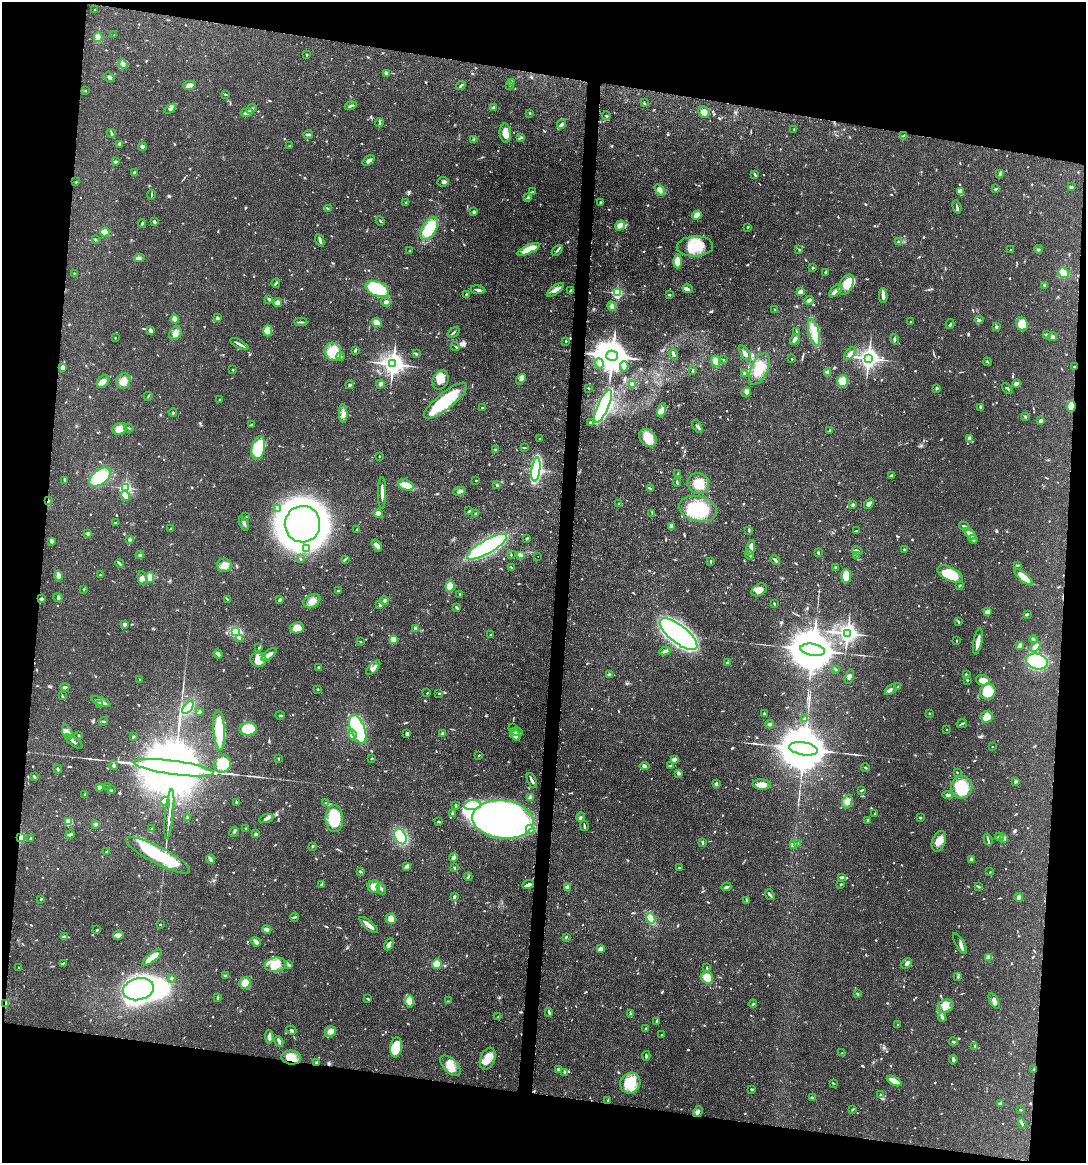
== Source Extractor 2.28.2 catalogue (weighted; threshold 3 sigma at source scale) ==
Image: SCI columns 117-4451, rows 3-4646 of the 4681 x 4647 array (HDU 1 of 3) = the unmasked area's bounding box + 8 px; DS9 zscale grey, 4 x 4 block average (1 PNG px = mean of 4 x 4 image px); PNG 1088 x 1165 px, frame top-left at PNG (2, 2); each listed source drawn as its Kron ellipse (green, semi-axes under 4 px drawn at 4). Shown black and unused: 19% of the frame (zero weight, under 3 of 4 exposures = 1% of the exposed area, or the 3 px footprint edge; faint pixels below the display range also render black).
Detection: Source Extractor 2.28.2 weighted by HDU 2 'WHT'. Background 0.0544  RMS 0.0033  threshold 0.0148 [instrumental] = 3 sigma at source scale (4.5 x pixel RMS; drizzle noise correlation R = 1.50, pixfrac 1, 0.05/0.05 arcsec/px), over >= 5 px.
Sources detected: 1140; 3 too faint to see at this stretch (4 x 4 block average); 9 inside a brighter object's white glare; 8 cosmic-ray / hot-pixel residue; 3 long thin detections or spike segments (spike, bleed or trail) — neither listed nor drawn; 23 coinciding with a brighter row at this scale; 63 inside a brighter listed object's ellipse — not listed separately; of the other 1031, all 500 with FLUX_AUTO >= 1.61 (the completeness limit of this list) listed and drawn (531 fainter detections not listed), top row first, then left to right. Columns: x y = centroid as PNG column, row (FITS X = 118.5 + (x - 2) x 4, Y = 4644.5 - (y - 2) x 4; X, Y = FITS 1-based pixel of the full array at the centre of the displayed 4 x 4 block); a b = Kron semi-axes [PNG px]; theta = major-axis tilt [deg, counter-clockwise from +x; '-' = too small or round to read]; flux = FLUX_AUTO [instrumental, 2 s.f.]
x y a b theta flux
95 10 2 2 - 2.7
114 35 3 2 - 2.2
98 37 5 4 - 6.8
307 55 2 2 - 2.7
123 64 5 3 - 4.9
386 73 3 2 - 6.5
109 77 6 2 -43 4.3
512 82 3 2 - 1.6
189 85 6 3 11 11
461 85 5 2 - 3.4
509 85 2 2 - 2.7
85 91 2 2 - 2
225 94 2 2 - 1.9
644 103 3 2 - 1.8
351 106 6 2 16 3.3
493 107 4 3 - 4.5
170 109 6 4 40 5.6
251 109 6 3 41 5.9
704 112 6 5 - 12
247 113 6 3 10 11
529 113 2 2 - 2.5
606 116 4 2 - 1.8
380 123 4 2 - 2.8
562 124 5 3 - 4.4
794 129 3 2 - 2.1
111 133 4 2 - 3.2
505 133 9 6 -86 18
308 135 5 2 - 3.1
904 136 4 2 - 2.2
520 138 3 2 - 2.1
474 139 3 2 - 2.6
119 144 3 2 - 2
290 146 2 2 - 2.9
142 147 4 3 - 6.9
368 161 7 3 38 7.1
115 162 3 2 - 2.8
135 173 3 2 - 5.1
1000 173 4 2 - 2.4
755 175 4 2 - 3
76 182 2 2 - 1.8
443 182 5 4 - 6.3
1071 187 4 2 - 3.5
996 189 2 2 - 4.1
660 190 6 4 -53 8.3
533 191 3 2 - 1.7
961 192 3 2 - 28
151 195 5 2 - 1.9
528 197 4 2 - 2.1
406 202 2 2 - 2.5
601 202 2 2 - 3.2
957 207 7 2 -74 3.7
328 209 3 2 - 2.1
474 212 3 2 - 5.9
697 215 5 4 - 16
380 221 5 2 - 2.5
154 222 4 2 - 5.9
142 224 4 2 - 2.7
620 225 5 3 - 20
748 227 3 2 - 2
429 229 12 7 59 91
105 232 5 4 - 30
95 239 3 2 - 2.6
320 240 6 2 -69 5.1
898 242 2 2 - 1.8
695 246 18 10 3 57
529 249 12 4 25 36
799 249 3 2 - 1.8
1038 249 4 2 - 3
557 250 6 2 46 4.1
1010 250 2 2 - 1.6
409 251 2 2 - 1.8
139 258 5 3 - 5
677 261 7 4 89 35
813 268 2 2 - 3.5
825 272 3 3 - 2.3
74 273 2 2 - 1.8
1063 273 6 4 -41 68
276 283 5 2 - 3.1
846 284 11 6 60 39
1044 285 3 2 - 4.5
377 289 12 7 -24 140
688 289 5 3 - 5.2
478 290 7 2 -9 6.5
555 290 10 4 36 12
571 291 3 2 - 4.7
836 291 8 3 47 6.8
801 292 3 3 - 17
617 293 2 2 - 260
466 295 4 2 - 2
669 295 3 2 - 3
883 296 7 3 89 11
269 299 4 2 - 2.4
809 300 4 2 - 7
386 302 5 4 - 5.2
277 303 4 3 - 8.5
612 306 5 3 - 5.8
775 310 3 2 - 1.9
217 318 2 2 - 17
175 319 4 3 - 21
979 320 4 3 - 4.1
301 322 6 2 -3 3.3
910 322 2 2 - 2.3
377 323 5 3 - 19
950 324 5 2 - 2.8
1022 324 6 5 - 40
996 327 3 2 - 3.7
150 330 2 2 - 9
268 331 5 4 - 49
797 331 3 2 - 1.7
454 332 6 2 38 2.8
814 332 13 5 -75 25
175 333 7 5 57 11
1047 334 3 2 - 1.8
1053 337 4 3 - 5
115 338 2 2 - 1.7
895 339 5 2 - 2.4
795 340 6 3 54 7.3
566 341 2 2 - 1.7
239 344 10 2 -29 6.8
455 346 4 2 - 1.7
355 350 3 2 - 4.1
333 352 9 8 - 59
745 353 9 4 -60 8
416 354 2 2 - 4.1
850 354 8 4 51 8.3
674 355 6 2 -67 4.6
340 356 4 2 - 4.6
612 356 6 5 - 5200
868 358 4 3 - 1300
792 359 2 2 - 1.7
724 360 2 2 - 1.8
716 361 6 4 -64 19
987 362 4 2 - 2.1
599 363 5 4 - 6.4
393 364 4 3 - 1800
624 366 5 4 - 6.8
62 367 3 3 - 13
1074 367 2 2 - 2.5
759 369 16 8 66 40
232 370 2 2 - 3.3
693 371 3 2 - 1.8
744 373 2 2 - 9.6
828 373 2 2 - 34
521 379 6 3 51 5.1
440 380 10 7 66 29
123 381 8 7 - 17
842 381 5 5 - 41
103 382 7 5 54 12
1016 383 4 2 - 10
380 384 4 3 - 6.4
349 385 4 2 - 3.4
633 385 3 2 - 12
588 388 2 2 - 1.9
937 388 3 2 - 3.8
1007 389 6 2 -42 2.4
746 392 5 3 - 5.3
148 396 4 2 - 2
220 400 3 2 - 2.2
445 401 27 8 39 130
603 406 18 5 66 740
1071 406 5 4 - 43
482 407 3 2 - 1.6
981 407 3 2 - 7
662 410 7 4 79 9.1
173 413 4 2 - 2.5
343 414 9 4 -86 11
1025 417 3 2 - 4.7
1040 421 4 2 - 4.5
591 423 3 2 - 5.4
252 424 3 2 - 2.2
697 426 7 2 -60 5
129 428 5 2 - 1.7
120 429 8 5 23 22
830 430 2 2 - 3.6
648 438 10 7 -47 45
969 438 4 3 - 6.1
540 439 3 2 - 1.7
258 448 12 6 78 89
524 448 3 2 - 1.7
495 449 3 2 - 2.2
379 456 2 2 - 2.4
536 469 12 4 82 360
678 474 3 2 - 2.7
891 475 3 2 - 3.1
100 477 12 7 39 80
64 480 3 2 - 1.8
476 480 2 2 - 1.9
677 482 4 2 - 3.1
698 483 11 10 - 28
406 485 8 5 -20 25
497 485 2 2 - 5
125 488 2 2 - 330
650 488 3 2 - 2.1
459 491 6 2 14 4.3
382 493 16 2 -89 11
125 496 5 4 - 8.2
48 500 2 2 - 2
619 504 3 2 - 2.6
869 504 5 4 - 7.2
853 505 3 3 - 2.7
277 509 3 2 - 1.9
698 509 19 12 -13 92
469 511 3 2 - 1.8
378 513 5 4 - 6.9
652 513 4 2 - 1.9
476 514 3 3 - 3.3
246 517 3 2 - 1.7
116 523 3 2 - 1.7
244 524 7 2 -65 6.2
302 524 18 18 - 2000
964 526 5 2 - 2.7
671 527 4 3 - 13
171 529 3 2 - 2.6
357 529 3 2 - 1.8
857 530 4 2 - 1.9
749 531 3 2 - 1.8
88 534 4 3 - 2.9
970 534 7 3 -43 16
527 538 3 2 - 2.7
973 539 5 3 - 5
130 540 2 2 - 6.9
51 541 2 2 - 11
377 545 7 3 -55 11
487 547 23 6 30 380
751 547 7 3 81 22
307 549 2 2 - 2
904 550 3 2 - 2.1
857 551 5 3 - 5.1
818 552 2 2 - 3.7
140 555 4 3 - 2.7
511 555 3 2 - 1.8
520 555 4 3 - 5.8
749 555 5 3 - 4.6
856 555 3 2 - 2
538 556 2 2 - 1.6
300 559 2 2 - 3.6
345 559 3 2 - 2
775 560 5 2 - 5.8
711 562 4 2 - 1.9
120 563 4 2 - 3.1
225 565 7 7 - 17
1018 565 3 2 - 1.7
511 568 3 2 - 2.5
836 568 2 2 - 4.1
950 574 14 6 -25 77
58 575 5 3 - 13
100 575 3 2 - 2.4
846 576 7 5 90 40
150 577 5 4 - 24
1023 577 11 3 -40 41
142 578 7 5 -80 8.8
960 585 3 2 - 2.9
450 586 5 4 - 35
84 589 2 2 - 2.1
759 590 8 5 32 20
338 591 2 2 - 1.7
460 594 2 2 - 3.7
58 598 4 3 - 3.9
41 599 2 2 - 13
227 599 2 2 - 1.7
280 600 3 2 - 6.2
312 601 9 6 29 15
384 601 4 2 - 5.5
774 604 3 2 - 1.7
380 605 3 2 - 7
457 608 4 2 - 3.5
987 612 2 2 - 35
1027 614 3 2 - 1.9
958 622 4 2 - 2.5
125 624 2 2 - 22
297 628 7 5 8 25
416 628 2 2 - 23
236 632 4 3 - 73
847 633 4 3 - 1200
490 634 2 2 - 1.7
679 634 23 9 -38 1100
239 638 4 2 - 3.4
394 639 3 2 - 42
1034 639 4 2 - 3.8
957 641 3 2 - 1.6
978 641 13 3 80 17
360 642 2 2 - 1.9
1019 646 3 2 - 17
259 647 4 2 - 1.7
1035 647 5 3 - 11
813 650 12 6 -10 15000
665 651 6 3 11 4.9
218 654 5 3 - 5.7
269 654 9 3 37 14
258 660 8 7 - 32
1037 661 11 7 -13 180
727 663 2 2 - 3.4
319 667 2 2 - 2.6
373 668 9 2 47 7.4
836 669 3 2 - 2.2
966 674 2 2 - 4.2
609 675 3 2 - 3.6
849 676 7 3 77 5.7
140 679 3 2 - 1.6
967 680 3 2 - 2.1
983 680 7 5 -15 21
65 687 4 3 - 4.5
898 687 4 3 - 2.4
317 689 2 2 - 6.2
890 690 6 3 43 6
988 692 8 7 - 53
427 693 2 2 - 1.9
439 693 3 2 - 3.2
62 696 3 2 - 1.8
101 702 10 3 -22 15
100 705 4 2 - 1.7
188 708 7 4 52 85
200 711 2 2 - 8.6
764 713 2 2 - 2.1
929 713 2 2 - 1.7
280 715 5 2 - 2.2
987 717 6 6 - 26
805 718 3 2 - 2.3
103 721 4 2 - 2.9
770 724 4 3 - 7.2
962 724 5 2 - 3.1
513 728 3 2 - 3.2
248 729 9 6 -1 110
358 729 15 7 -69 250
219 730 20 6 -86 83
947 730 2 2 - 2.4
67 732 8 4 -62 12
517 732 5 3 - 5.2
443 733 3 2 - 3.8
407 734 4 3 - 4.8
78 735 2 2 - 3
352 735 5 3 - 6.8
515 735 6 2 -53 5.8
133 737 3 2 - 3.2
74 742 10 2 -37 5.3
992 747 2 2 - 2.5
804 749 15 6 -9 18000
479 755 3 2 - 1.8
372 758 3 2 - 2
278 759 2 2 - 2.1
674 759 4 2 - 10
222 764 9 8 - 49
114 765 4 2 - 3.3
644 766 5 4 - 4.5
670 766 3 2 - 4.9
865 767 4 2 - 1.9
174 768 40 7 -8 61000
57 769 4 2 - 2.6
957 772 2 2 - 2.4
678 773 4 3 - 5.4
34 776 3 2 - 2.6
532 780 8 2 -64 6.8
1015 781 4 3 - 2.9
716 784 4 2 - 3
762 784 9 5 -4 20
99 787 2 2 - 26
108 787 3 2 - 1.6
962 787 11 10 - 75
111 790 2 2 - 7.7
862 790 3 2 - 3.2
85 795 4 2 - 2.1
948 795 5 3 - 5.5
530 798 4 2 - 11
165 801 4 4 - 11
236 802 2 2 - 5.8
326 802 3 2 - 1.6
847 802 7 5 64 11
456 805 3 2 - 2
473 805 8 5 6 17
453 813 3 2 - 6.2
169 814 25 2 84 15
875 814 3 2 - 2.5
581 817 4 3 - 3.3
187 818 3 2 - 2.3
266 818 7 3 18 6.6
920 818 3 2 - 1.8
334 819 13 9 -89 94
503 819 30 19 -5 740
868 820 3 2 - 2.1
68 822 4 4 - 21
439 822 4 2 - 1.9
96 824 4 2 - 2.6
584 826 5 2 - 2.6
246 828 2 2 - 3.2
151 829 3 2 - 1.7
530 829 4 3 - 5.1
234 832 5 3 - 3.5
70 834 4 2 - 5.9
256 834 3 3 - 3.7
400 836 8 5 -66 120
999 837 4 3 - 3
20 838 3 2 - 18
1003 838 3 2 - 1.9
30 839 3 2 - 2.8
988 839 6 2 -72 3.2
939 841 11 6 69 19
702 843 4 2 - 3.4
797 843 2 2 - 1.8
793 845 2 2 - 30
313 847 2 2 - 1.7
107 852 3 2 - 3
158 855 36 8 -27 160
454 857 4 3 - 8.5
210 859 5 2 - 9
971 859 3 2 - 4.1
407 866 4 3 - 6.6
454 867 4 2 - 2
680 867 2 2 - 2.4
360 872 4 2 - 2.8
990 872 2 2 - 2.4
468 877 4 2 - 2.6
842 877 3 2 - 5.7
841 884 2 2 - 1.9
321 885 4 2 - 2.5
528 885 6 3 20 9.9
374 886 6 6 - 20
567 887 4 2 - 14
726 887 5 2 - 4.3
979 887 4 2 - 3
381 889 6 2 -59 4.6
770 895 6 2 -52 6.6
454 897 3 2 - 4.7
1019 897 4 4 - 5.6
41 899 3 2 - 2.5
747 900 2 2 - 1.6
295 917 4 2 - 2.6
651 918 5 4 - 32
391 919 5 5 - 21
160 925 2 2 - 2.3
369 925 11 2 -40 18
267 929 4 3 - 8.4
97 930 3 2 - 1.8
118 935 5 4 - 9.4
64 937 4 2 - 7.8
566 937 3 2 - 2.2
256 942 5 2 - 10
389 944 6 4 64 8.7
960 944 12 3 -59 6.9
600 949 3 2 - 13
989 957 4 3 - 12
152 958 11 4 38 38
63 963 4 2 - 2.1
906 963 6 3 46 4.8
437 964 5 4 - 22
276 965 11 7 8 28
289 965 3 2 - 5.2
19 968 2 2 - 2.5
707 968 2 2 - 2.4
226 975 4 2 - 4.3
958 977 2 2 - 3.1
171 978 3 2 - 2.5
707 978 6 5 - 32
245 983 6 6 - 21
138 989 16 11 12 520
857 994 3 2 - 1.7
218 998 3 2 - 1.9
368 999 3 2 - 3.7
410 1001 6 4 -88 25
448 1001 3 2 - 1.6
994 1001 8 3 -62 7.9
6 1003 3 2 - 16
753 1004 4 2 - 2.2
945 1006 8 6 22 17
549 1012 4 2 - 4.9
630 1013 3 2 - 2.1
498 1017 2 2 - 1.8
942 1017 5 2 - 5.3
656 1021 2 2 - 2.9
897 1025 2 2 - 1.9
646 1029 2 2 - 12
291 1030 5 2 - 3.3
330 1031 6 5 - 11
662 1035 3 2 - 1.8
269 1037 6 2 -89 9.8
279 1041 5 3 - 7.2
953 1041 4 2 - 3
975 1046 3 2 - 1.7
396 1047 10 5 83 71
842 1053 3 2 - 1.9
646 1056 5 2 - 3.9
291 1058 10 7 -7 24
488 1059 11 7 67 24
953 1060 5 2 - 4.3
316 1063 3 3 - 3
450 1066 12 7 -45 29
558 1069 4 2 - 2.5
1034 1069 2 2 - 2.3
565 1072 2 2 - 5.3
894 1081 8 3 -27 26
630 1083 11 10 - 61
833 1083 3 2 - 1.7
752 1089 4 2 - 1.8
880 1095 3 2 - 1.9
812 1098 3 2 - 5.9
608 1100 2 2 - 2.9
1001 1103 4 2 - 6
853 1109 3 2 - 1.8
1020 1110 3 2 - 2
698 1112 6 3 59 5.3
1022 1123 5 2 - 3.9
Overlapping masked pixels (flux is a lower limit): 9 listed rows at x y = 1074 367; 1071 406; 48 500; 41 599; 20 838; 6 1003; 291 1058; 316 1063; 1034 1069
Diffuse or blended objects may show on this block-average render without a row.